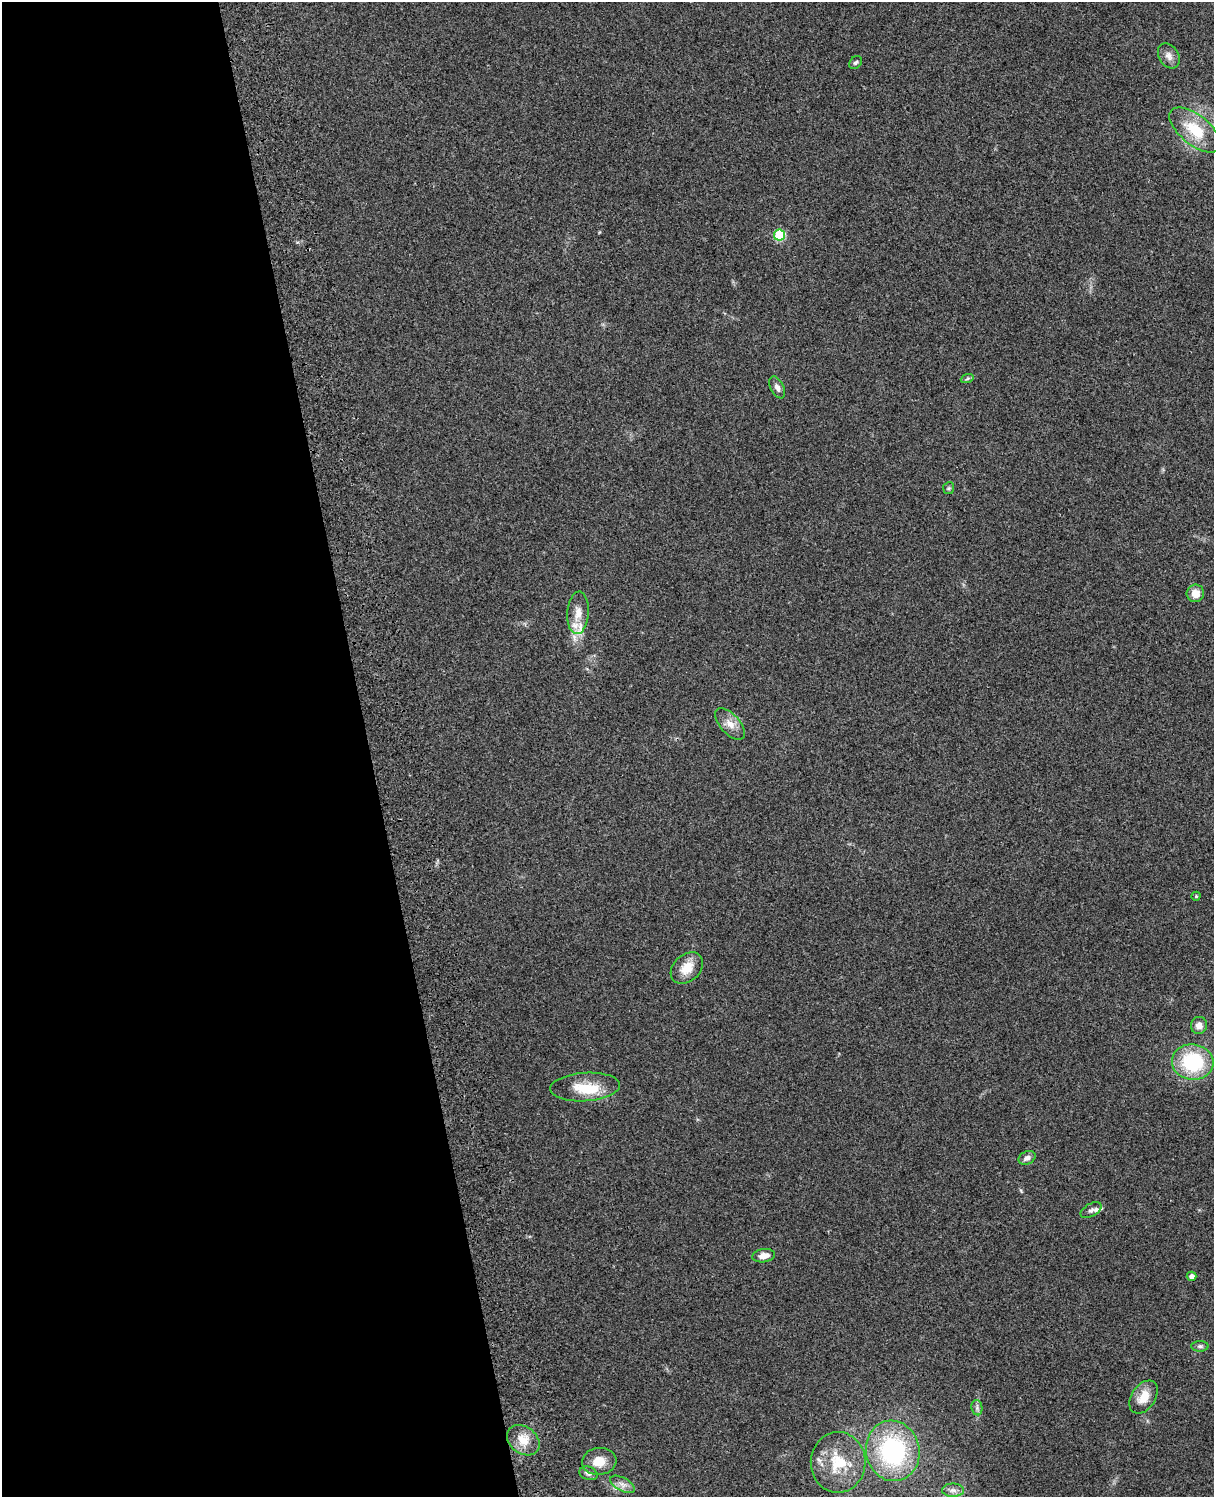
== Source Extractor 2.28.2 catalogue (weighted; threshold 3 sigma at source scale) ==
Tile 5 of 4 x 3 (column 1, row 2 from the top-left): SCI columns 119-1330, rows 1661-3155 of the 5089 x 4928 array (HDU 1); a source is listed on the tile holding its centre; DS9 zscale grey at full resolution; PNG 1216 x 1499 px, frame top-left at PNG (2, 2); each listed source drawn as its Kron ellipse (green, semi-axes under 4 px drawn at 4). Shown black and unused: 30% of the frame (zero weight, under 3 of 4 exposures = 6% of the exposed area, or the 3 px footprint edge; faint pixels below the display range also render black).
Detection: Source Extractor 2.28.2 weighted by HDU 2 'WHT'; one run over the whole footprint, this tile lists its part. Background 0.228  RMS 0.0083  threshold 0.0375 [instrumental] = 3 sigma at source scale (4.5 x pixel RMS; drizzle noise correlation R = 1.50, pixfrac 1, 0.05/0.05 arcsec/px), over >= 5 px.
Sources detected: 32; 1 inside a brighter object's white glare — neither listed nor drawn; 2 inside a brighter listed object's ellipse — not listed separately; the other 29 listed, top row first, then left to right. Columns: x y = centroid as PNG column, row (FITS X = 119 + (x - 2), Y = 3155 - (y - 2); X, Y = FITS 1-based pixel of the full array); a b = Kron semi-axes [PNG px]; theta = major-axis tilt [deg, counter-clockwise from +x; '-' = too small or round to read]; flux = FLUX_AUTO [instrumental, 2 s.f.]
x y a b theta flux
1169 56 13 9 -59 5.5
856 62 7 5 43 1.7
1195 130 31 14 -39 30
779 235 5 5 - 52
967 379 6 4 20 1.4
777 387 12 6 -63 3.5
949 488 6 5 - 1.4
1195 593 9 8 - 9
578 613 21 10 86 9.8
730 724 19 10 -48 8.6
1196 896 4 4 - 1.1
687 968 18 13 43 13
1199 1025 8 8 - 5.1
1193 1062 21 18 -6 59
585 1087 35 14 4 24
1027 1158 9 6 27 3.7
1091 1210 11 6 30 3.2
764 1256 11 6 10 6.4
1192 1276 5 4 - 4.3
1200 1346 8 5 0 2
1144 1397 18 12 56 13
977 1408 8 5 -80 2.2
523 1440 18 13 -37 13
893 1451 30 26 -78 110
599 1461 17 13 7 13
838 1462 30 27 89 37
588 1473 9 6 -18 2.7
622 1484 14 6 -29 5
953 1490 11 6 -1 4.3